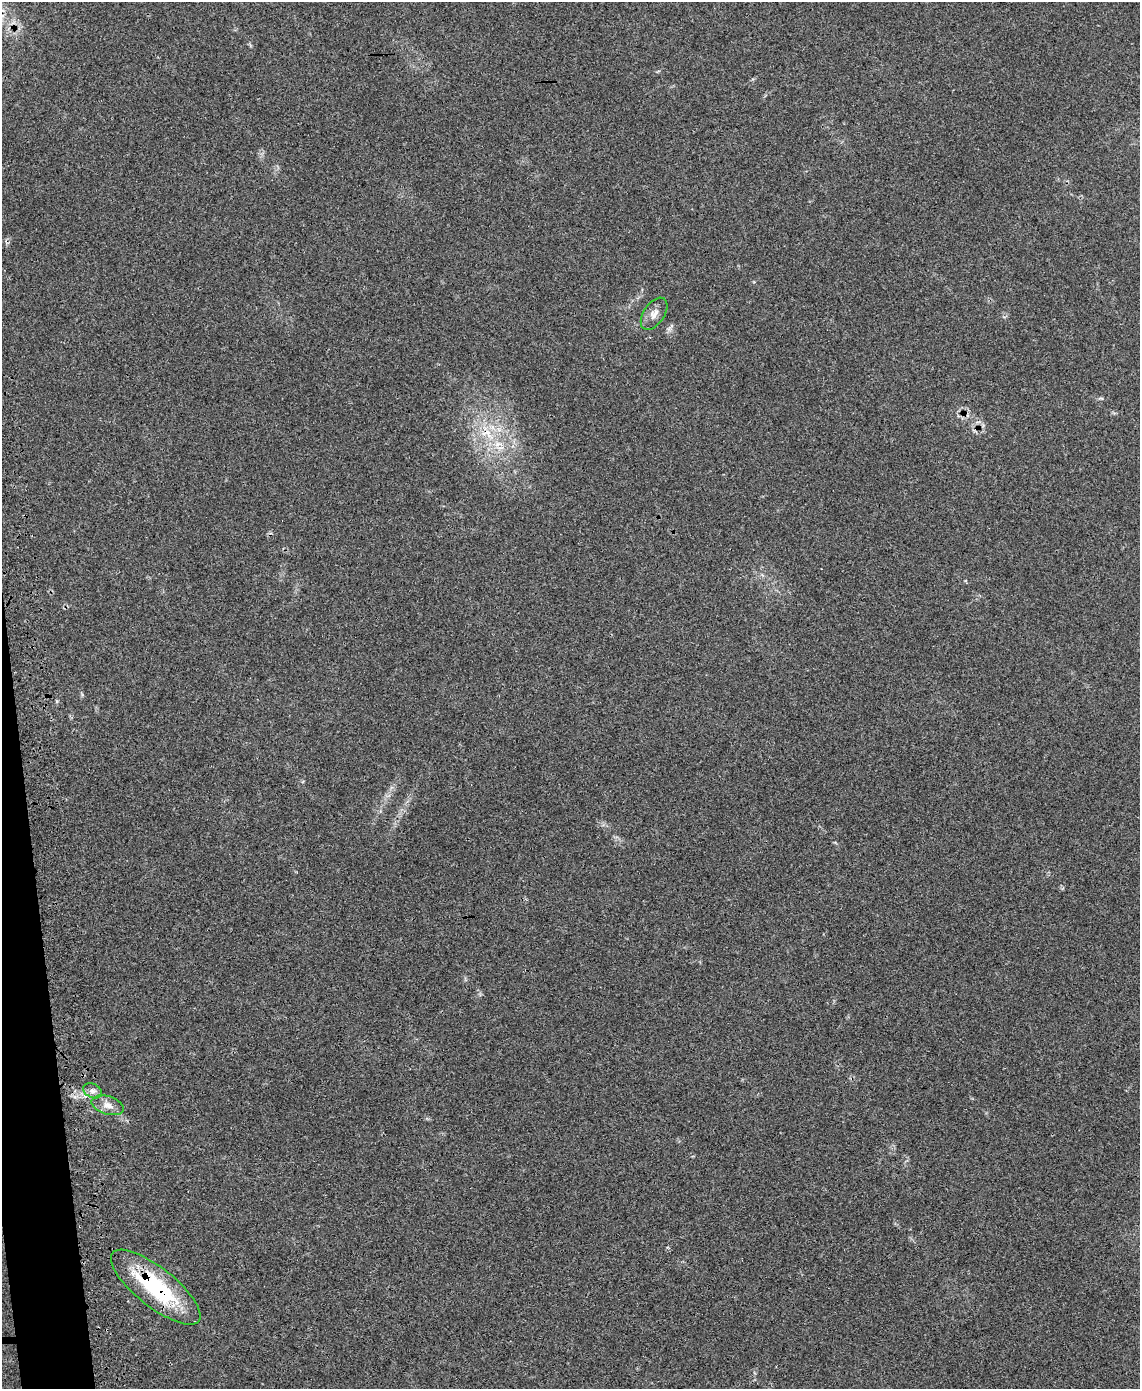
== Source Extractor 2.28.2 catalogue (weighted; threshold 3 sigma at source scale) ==
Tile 7 of 4 x 3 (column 3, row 2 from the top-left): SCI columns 2288-3425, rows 1677-3063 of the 4618 x 4597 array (HDU 1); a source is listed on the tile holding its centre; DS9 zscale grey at full resolution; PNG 1142 x 1391 px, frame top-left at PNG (2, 2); each listed source drawn as its Kron ellipse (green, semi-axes under 4 px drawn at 4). Shown black and unused: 2% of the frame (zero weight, under 3 of 4 exposures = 5% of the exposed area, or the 3 px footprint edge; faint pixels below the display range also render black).
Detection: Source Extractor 2.28.2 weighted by HDU 2 'WHT'; one run over the whole footprint, this tile lists its part. Background 0.065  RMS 0.0054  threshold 0.0245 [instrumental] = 3 sigma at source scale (4.5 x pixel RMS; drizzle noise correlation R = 1.50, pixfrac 1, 0.05/0.05 arcsec/px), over >= 5 px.
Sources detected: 5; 1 cosmic-ray / hot-pixel residue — neither listed nor drawn; the other 4 listed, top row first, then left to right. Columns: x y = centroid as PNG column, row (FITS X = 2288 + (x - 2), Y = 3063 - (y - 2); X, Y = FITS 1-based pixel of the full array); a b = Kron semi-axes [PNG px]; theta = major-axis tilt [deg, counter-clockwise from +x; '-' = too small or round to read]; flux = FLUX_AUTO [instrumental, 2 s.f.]
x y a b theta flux
654 314 18 10 56 4.1
92 1091 10 7 -27 2.4
108 1105 16 9 -17 4.4
156 1287 55 19 -38 49
Overlapping masked pixels (flux is a lower limit): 1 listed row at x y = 156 1287